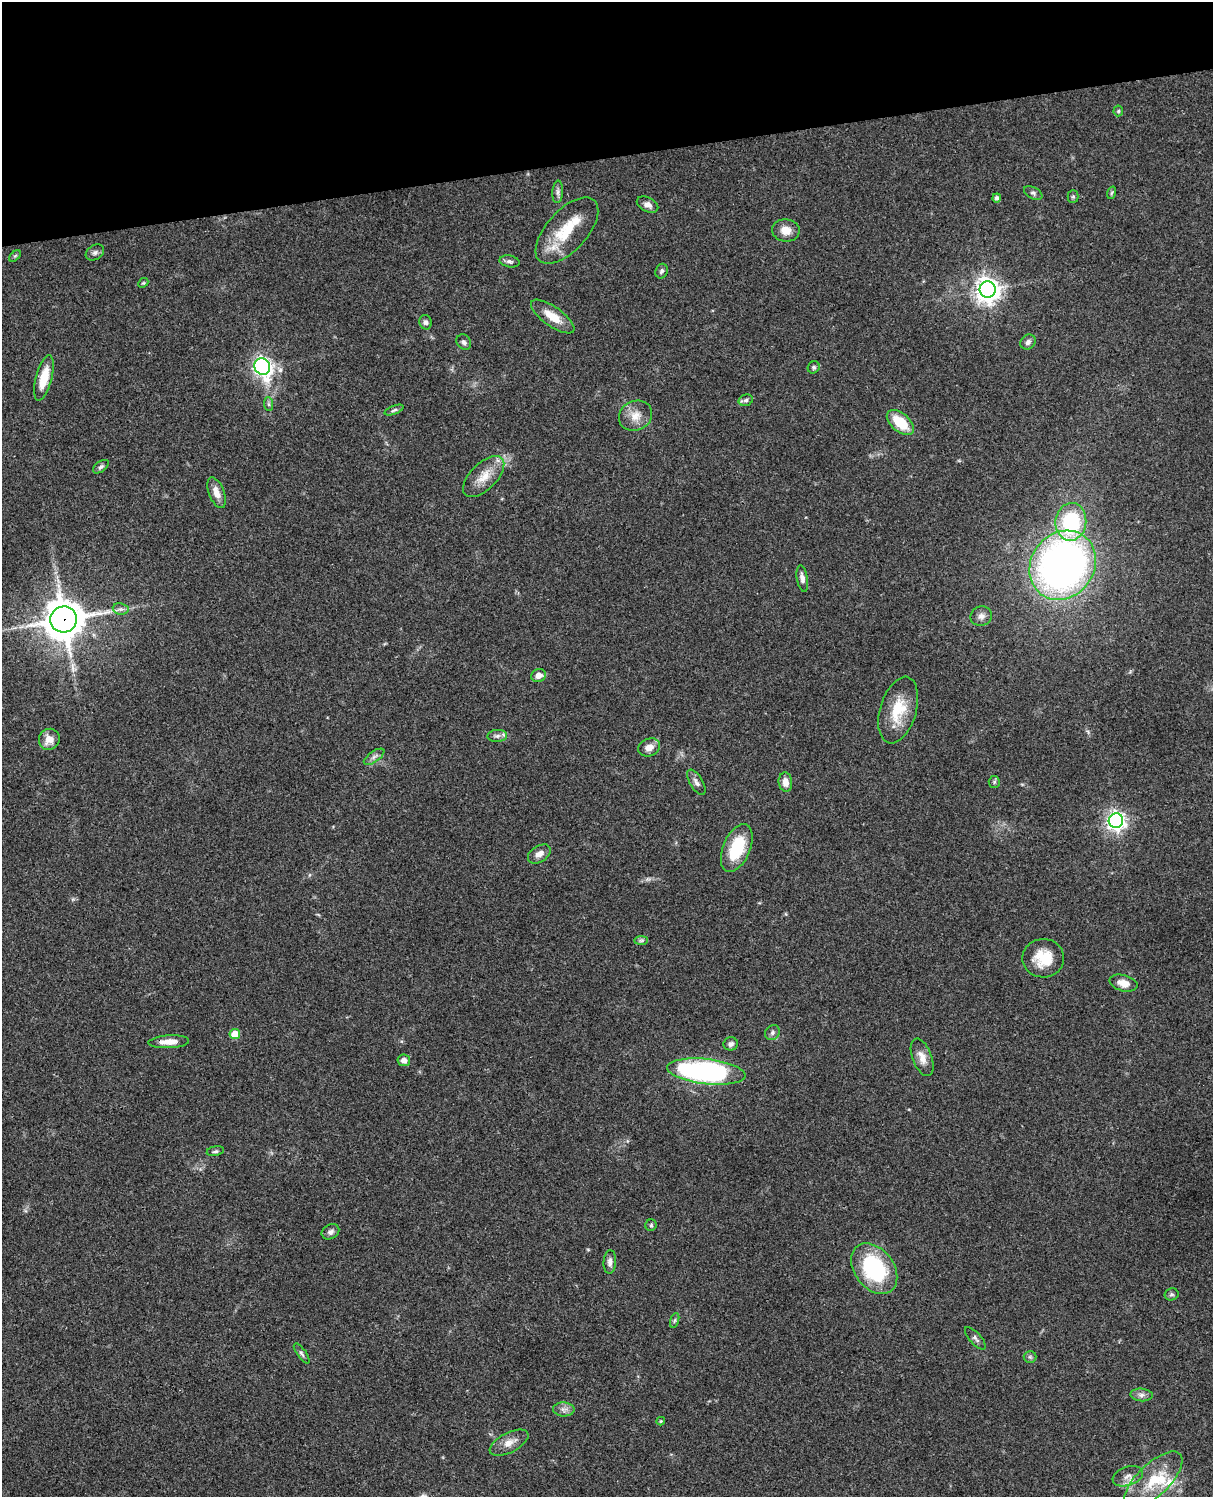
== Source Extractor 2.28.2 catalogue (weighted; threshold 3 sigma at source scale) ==
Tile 3 of 4 x 3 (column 3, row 1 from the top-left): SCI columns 2546-3756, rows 3268-4762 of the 5086 x 4926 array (HDU 1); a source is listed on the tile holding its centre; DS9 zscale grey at full resolution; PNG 1215 x 1499 px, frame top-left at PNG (2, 2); each listed source drawn as its Kron ellipse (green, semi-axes under 4 px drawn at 4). Shown black and unused: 10% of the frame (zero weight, under 3 of 4 exposures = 6% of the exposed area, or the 3 px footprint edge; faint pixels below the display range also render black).
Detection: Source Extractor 2.28.2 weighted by HDU 2 'WHT'; one run over the whole footprint, this tile lists its part. Background 0.0794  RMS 0.0058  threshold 0.0262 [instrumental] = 3 sigma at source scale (4.5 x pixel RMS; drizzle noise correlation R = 1.50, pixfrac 1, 0.05/0.05 arcsec/px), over >= 5 px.
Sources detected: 77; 3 inside a brighter listed object's ellipse — not listed separately; the other 74 listed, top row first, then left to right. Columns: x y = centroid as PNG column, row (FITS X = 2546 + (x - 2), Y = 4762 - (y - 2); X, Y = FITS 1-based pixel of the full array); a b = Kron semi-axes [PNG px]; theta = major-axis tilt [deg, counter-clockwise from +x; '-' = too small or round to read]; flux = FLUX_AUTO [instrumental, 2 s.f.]
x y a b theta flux
1118 111 5 5 - 0.8
558 192 11 5 86 1.8
1033 193 10 5 -26 1.6
1111 193 6 4 70 0.83
1073 196 6 5 - 0.84
997 198 4 4 - 1.5
648 205 11 7 -27 3.2
786 230 14 11 -7 6.2
567 231 41 20 48 24
95 252 10 7 31 1.9
15 256 7 4 44 0.85
509 261 10 6 -11 1.7
661 271 7 6 - 1.5
143 283 5 4 - 0.69
988 289 8 8 - 560
553 317 26 9 -35 10
425 322 7 6 - 1.7
464 342 8 6 -57 1.7
1028 342 8 6 46 2
262 366 8 7 - 250
814 367 6 5 - 1.1
44 378 23 8 75 12
746 400 7 5 16 1.4
269 404 7 4 -89 1.2
394 410 10 4 21 1.2
635 416 17 14 25 7.6
900 422 16 9 -41 17
101 467 9 5 36 1.4
484 477 26 13 45 11
217 493 16 7 -69 5.7
1071 522 19 15 83 46
1063 565 36 31 53 310
802 578 13 5 -80 2.6
121 609 8 5 -9 1.7
981 616 11 9 20 3.2
64 619 13 13 - 1500
538 675 7 6 - 4
898 710 34 18 73 19
497 736 10 6 3 2
49 739 11 10 - 6
649 747 11 8 22 4.7
374 757 12 5 35 2.1
696 782 14 6 -59 2.5
785 782 9 7 -84 4.8
994 782 6 5 - 0.97
1116 821 7 7 - 270
737 848 25 13 67 25
539 854 12 8 32 3.9
641 940 7 4 1 1.1
1043 958 21 19 -1 15
1123 983 14 8 -15 5.3
772 1033 8 7 - 1.7
235 1034 5 5 - 11
169 1042 20 6 3 5.9
731 1044 7 6 - 1.7
922 1057 20 9 -69 5.4
404 1060 6 6 - 3.2
706 1072 39 12 -6 140
215 1151 9 5 11 1.2
651 1225 5 5 - 1
330 1232 9 7 27 2.3
610 1262 12 6 86 2.8
874 1269 28 19 -53 56
1172 1294 7 6 - 1.2
675 1320 8 3 71 0.92
975 1338 14 5 -47 2
302 1353 12 4 -54 1.4
1030 1357 6 6 - 1.2
1141 1395 11 6 -5 2.4
564 1409 11 7 -2 2.7
661 1421 4 4 - 0.48
509 1443 21 9 27 5.9
1128 1476 15 9 18 4.3
1153 1480 37 16 44 21
Overlapping masked pixels (flux is a lower limit): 1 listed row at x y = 64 619